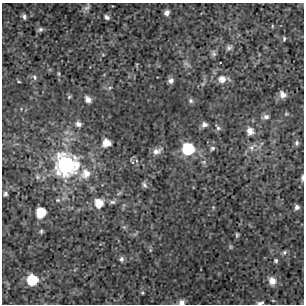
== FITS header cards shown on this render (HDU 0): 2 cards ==
NAXIS1  =                  302 / NUMBER OF ELEMENTS ALONG THIS AXIS
NAXIS2  =                  302 / NUMBER OF ELEMENTS ALONG THIS AXIS

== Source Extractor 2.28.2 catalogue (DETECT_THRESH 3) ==
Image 302 x 302 px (HDU 0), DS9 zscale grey, 1 PNG px = 1 image px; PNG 306 x 306 px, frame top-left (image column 1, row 302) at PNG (2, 3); no overlay
Background 4.59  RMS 0.88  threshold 2.65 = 3 sigma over >= 5 px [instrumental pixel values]
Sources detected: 54; all 54 listed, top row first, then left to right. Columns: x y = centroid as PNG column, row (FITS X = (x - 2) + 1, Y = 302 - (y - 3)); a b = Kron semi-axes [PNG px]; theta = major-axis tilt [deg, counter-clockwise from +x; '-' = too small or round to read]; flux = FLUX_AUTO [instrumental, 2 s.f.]
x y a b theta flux
87 7 11 6 48 200
167 13 5 4 - 230
24 17 6 4 -65 160
107 17 6 5 - 160
40 29 7 5 30 130
284 39 5 3 - 84
229 48 8 6 24 170
214 53 9 6 -77 150
187 64 11 4 -28 150
59 74 7 3 -89 85
35 77 7 5 -59 140
222 79 9 9 - 510
171 80 7 6 - 200
19 82 4 3 - 50
110 88 6 4 30 77
283 95 8 7 - 380
69 97 6 4 44 80
88 99 7 6 - 320
191 101 7 6 - 130
286 114 5 4 - 80
266 117 10 6 10 210
78 124 8 6 -35 230
204 125 7 6 - 230
218 128 9 5 -51 150
250 131 8 7 - 480
106 143 7 6 - 690
297 143 7 6 - 150
252 147 14 8 47 380
212 148 6 5 - 130
188 149 9 8 - 3400
157 151 12 7 25 340
66 165 10 10 - 25000
86 174 14 12 53 790
37 177 7 5 -22 160
302 178 7 3 86 150
144 185 8 5 -64 140
5 194 4 4 - 130
58 200 6 5 - 100
112 202 9 5 0 160
99 203 9 8 - 900
297 207 5 5 - 210
41 213 7 7 - 1800
124 227 5 5 - 90
41 231 5 4 - 88
237 235 6 4 -82 87
230 247 6 4 -89 75
284 252 6 5 - 110
121 259 6 6 - 180
276 261 4 4 - 94
32 280 8 7 - 2500
272 281 9 8 - 480
142 293 5 4 - 69
182 302 7 6 - 270
260 303 8 4 11 140
At the frame edge (FLAGS 8, measured only in part): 3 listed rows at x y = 302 178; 182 302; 260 303